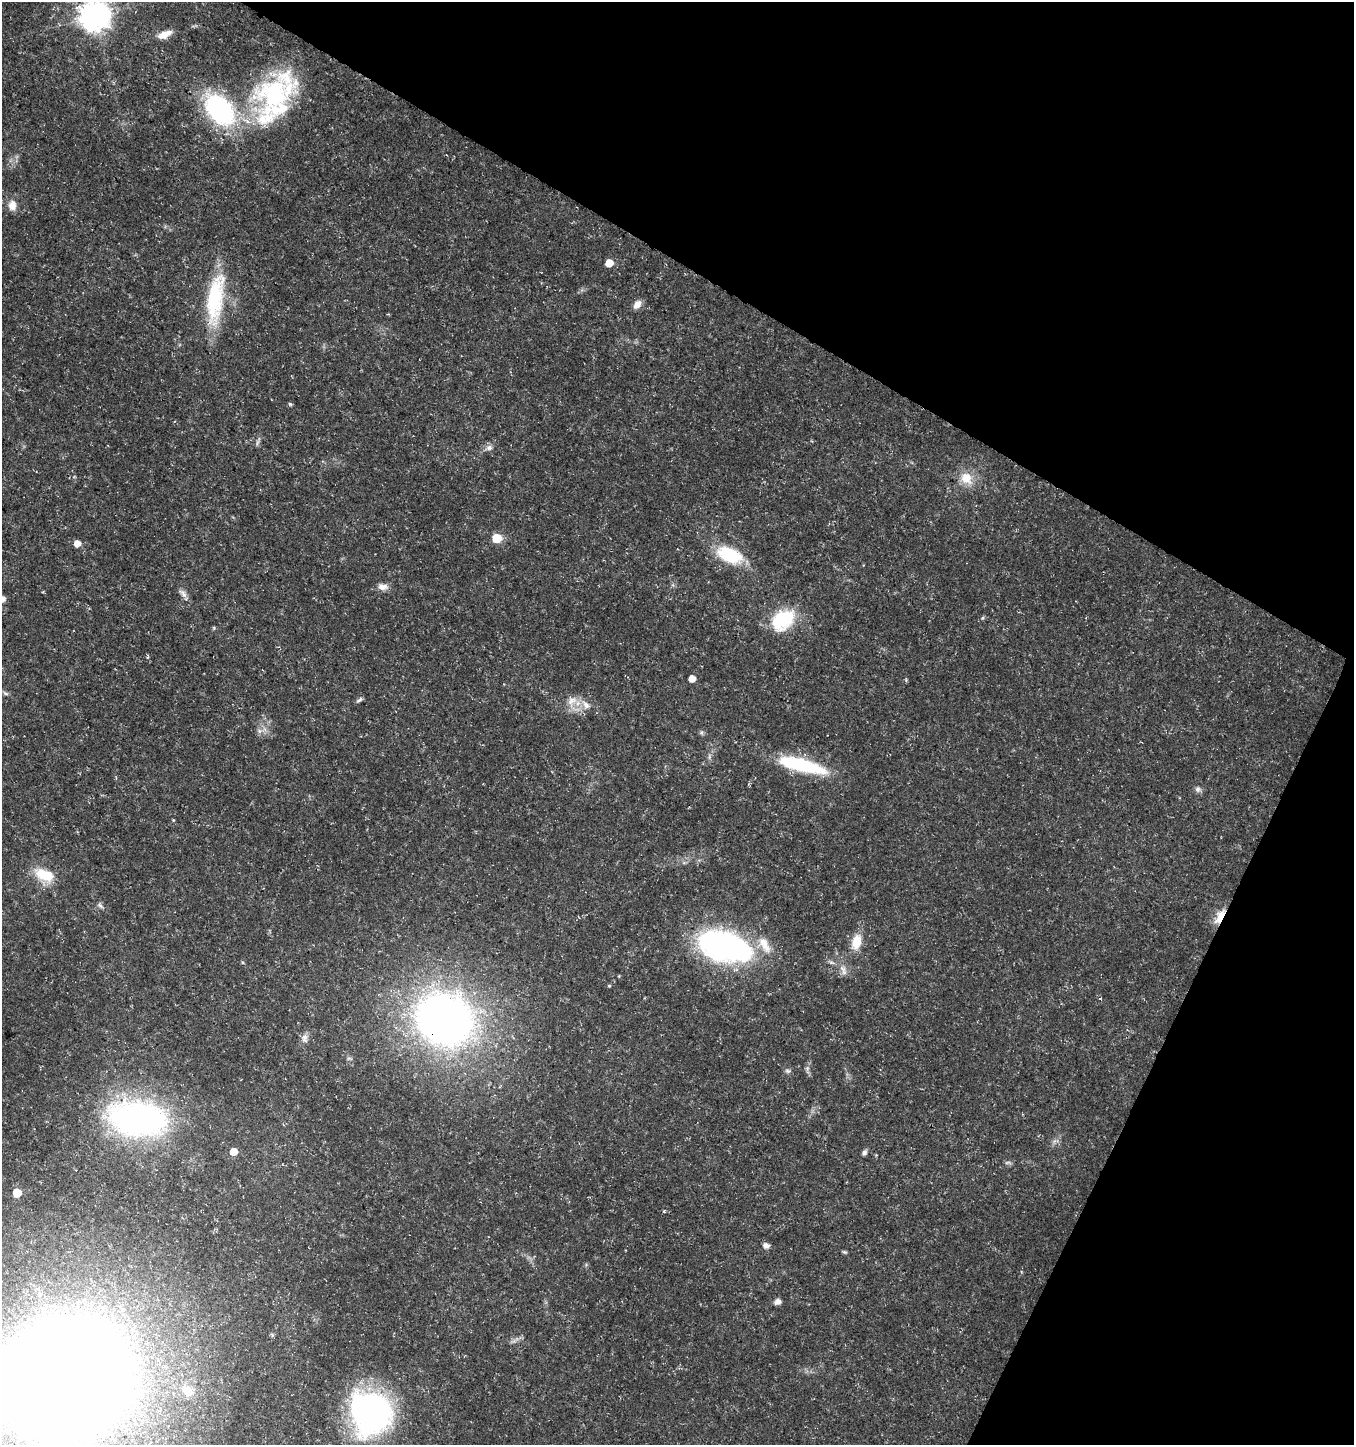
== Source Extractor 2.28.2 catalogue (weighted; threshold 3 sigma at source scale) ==
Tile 8 of 4 x 4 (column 4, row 2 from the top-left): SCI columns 4256-5607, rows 2895-4337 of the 5872 x 5780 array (HDU 1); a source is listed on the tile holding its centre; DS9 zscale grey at full resolution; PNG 1356 x 1447 px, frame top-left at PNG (2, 2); no overlay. Shown black and unused: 27% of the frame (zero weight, under 3 of 5 exposures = <1% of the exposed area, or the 3 px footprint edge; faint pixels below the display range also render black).
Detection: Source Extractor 2.28.2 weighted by HDU 2 'WHT'; one run over the whole footprint, this tile lists its part. Background 0.0108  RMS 0.0022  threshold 0.0101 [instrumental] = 3 sigma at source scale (4.5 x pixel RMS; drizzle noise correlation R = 1.50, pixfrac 1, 0.0396/0.0396 arcsec/px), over >= 5 px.
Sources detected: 62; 1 too faint to see at this stretch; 1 inside a brighter object's white glare — not listed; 3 inside a brighter listed object's ellipse — not listed separately; the other 57 listed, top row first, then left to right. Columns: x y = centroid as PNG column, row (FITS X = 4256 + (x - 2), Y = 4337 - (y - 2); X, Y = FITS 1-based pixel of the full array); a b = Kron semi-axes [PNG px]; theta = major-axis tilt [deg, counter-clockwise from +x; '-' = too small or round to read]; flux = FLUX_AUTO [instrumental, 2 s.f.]
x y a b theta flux
95 16 10 9 - 330
165 34 17 8 24 2.5
273 94 69 47 57 38
219 110 31 20 -48 39
12 205 13 10 -87 2
609 263 5 5 - 3.7
215 299 62 18 82 19
637 304 12 7 49 1.6
290 404 5 4 - 0.34
257 442 9 4 80 0.52
489 448 10 8 21 1.1
966 478 18 15 -43 4.1
497 538 6 5 - 11
77 544 6 6 - 1.9
729 555 33 17 -24 12
383 587 14 8 -6 1.5
183 593 14 7 -50 1.1
2 599 5 5 - 1.5
982 618 6 3 70 0.27
783 620 24 17 37 15
214 628 5 4 - 0.26
692 678 5 5 - 2.7
5 693 8 5 -19 0.5
359 700 10 4 39 0.48
572 701 17 13 56 2.9
586 705 16 9 -52 2.1
259 731 8 6 -21 0.85
701 732 7 5 90 0.43
802 765 53 14 -15 18
1198 789 8 8 - 0.79
173 820 4 3 - 0.2
44 875 27 14 -22 6.4
100 906 9 5 -45 0.62
1221 917 10 5 62 19
856 942 19 11 73 4.4
725 947 60 37 -16 48
242 962 5 3 - 0.24
832 963 9 4 -9 0.58
843 970 16 8 -69 1.7
609 986 5 4 - 0.24
1100 999 4 2 - 0.14
445 1020 45 38 -26 150
304 1038 14 8 88 1.3
788 1071 8 5 -16 0.54
137 1119 59 35 -5 71
1055 1141 10 5 11 0.69
233 1152 5 5 - 3.6
864 1153 7 5 52 0.67
1008 1162 11 4 -4 0.48
17 1193 5 5 - 6.1
664 1212 5 3 - 0.25
766 1246 6 5 - 1.3
844 1252 7 4 -25 0.34
778 1302 7 6 - 1.1
65 1380 71 63 20 1200
187 1390 19 12 -40 3.1
370 1413 42 38 -59 68
Overlapping masked pixels (flux is a lower limit): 2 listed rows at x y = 1221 917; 445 1020
Isophote crosses this tile's border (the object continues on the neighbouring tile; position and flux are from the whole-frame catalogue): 3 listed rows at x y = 95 16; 2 599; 65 1380